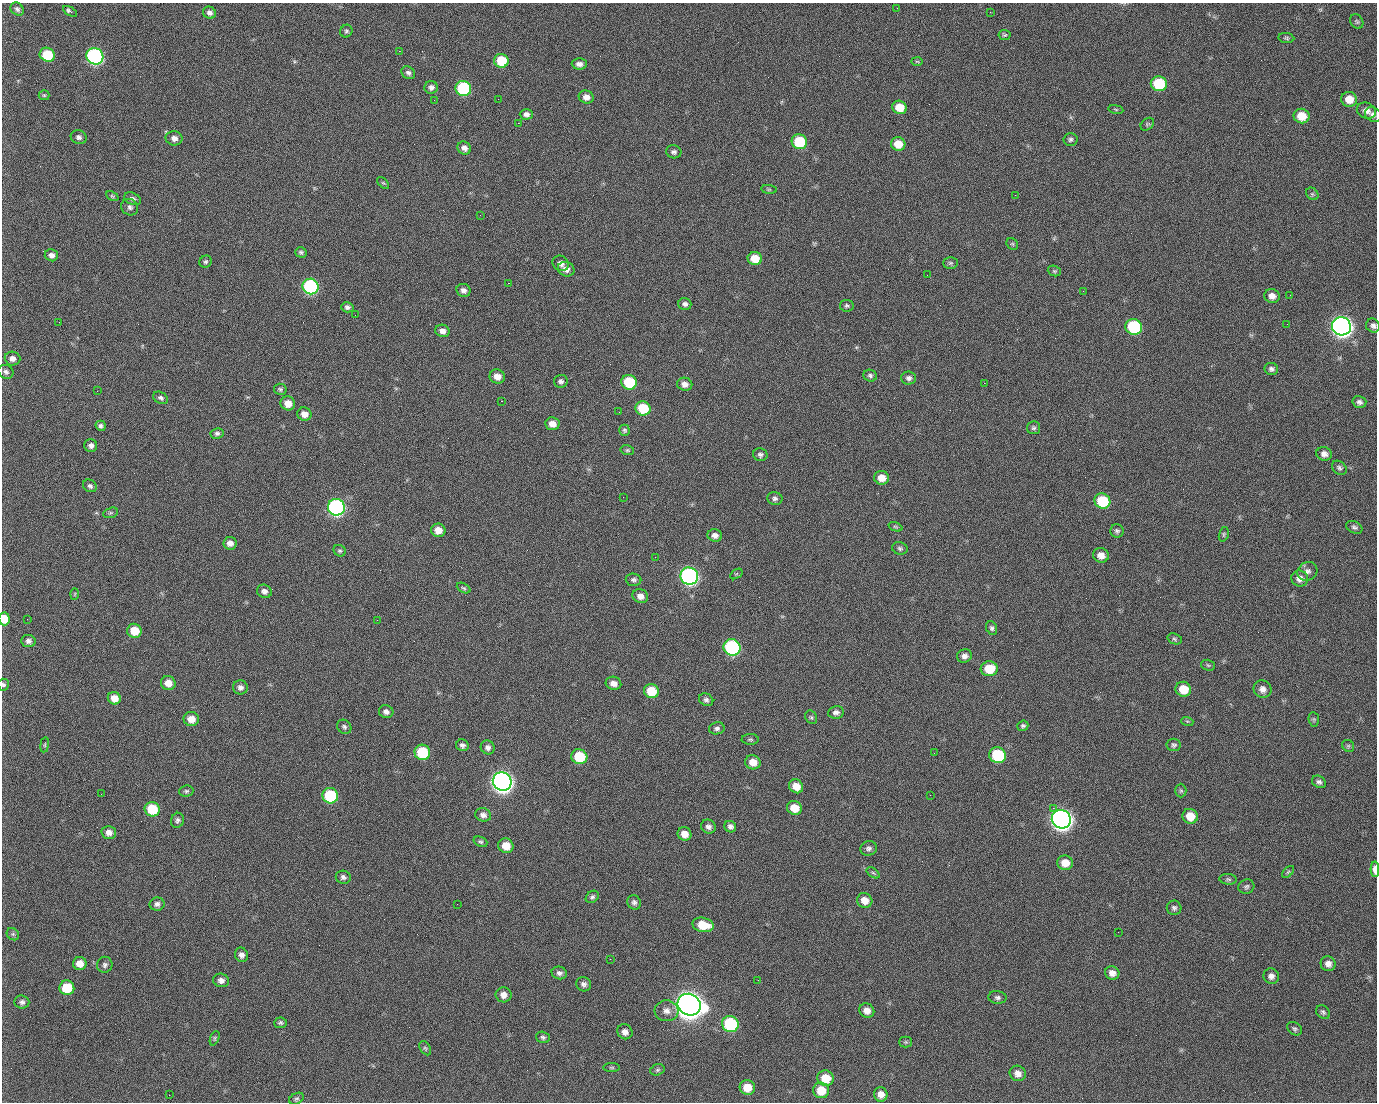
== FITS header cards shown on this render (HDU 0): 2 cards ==
NAXIS1  =                 1375 / length of data axis 1
NAXIS2  =                 1100 / length of data axis 2

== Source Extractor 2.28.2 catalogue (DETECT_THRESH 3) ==
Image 1375 x 1100 px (HDU 0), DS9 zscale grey, 1 PNG px = 1 image px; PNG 1379 x 1104 px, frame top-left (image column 1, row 1100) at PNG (2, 3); each listed source drawn as its Kron ellipse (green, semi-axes under 4 px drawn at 4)
Background 1450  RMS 28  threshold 84.8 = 3 sigma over >= 5 px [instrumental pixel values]
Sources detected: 243; all 243 listed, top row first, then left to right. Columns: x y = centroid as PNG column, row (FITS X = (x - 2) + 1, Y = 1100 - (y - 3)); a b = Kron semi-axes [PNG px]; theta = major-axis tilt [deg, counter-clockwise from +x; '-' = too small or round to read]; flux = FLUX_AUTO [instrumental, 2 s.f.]
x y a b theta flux
897 8 2 2 - 8.1e+02
17 9 7 6 - 5.1e+03
70 11 8 4 -31 6.5e+03
990 12 3 2 - 1.8e+03
209 13 7 6 - 7.3e+03
1357 22 8 6 -57 3.6e+03
346 31 6 6 - 3.8e+03
1004 35 6 5 - 3.1e+03
1286 38 8 5 -8 3.4e+03
399 51 2 2 - 2.0e+04
47 55 8 7 - 7.5e+04
95 56 9 8 - 5.1e+05
501 61 7 7 - 5.8e+04
917 61 6 4 -2 2.3e+03
579 64 7 5 -2 8.5e+03
408 73 7 6 - 5.8e+03
1159 84 8 7 - 1.1e+05
431 87 6 6 - 6.9e+03
463 88 8 7 - 1.8e+05
44 95 5 5 - 2.6e+03
586 97 7 6 - 1.3e+04
498 99 2 2 - 1.0e+03
1349 99 8 7 - 2.5e+04
434 100 2 2 - 4.0e+03
900 107 7 6 - 3.6e+04
1116 109 8 4 -9 2.5e+03
1366 111 10 7 -24 1.2e+04
526 114 6 5 - 6.6e+03
1373 115 8 7 - 7.0e+03
1302 116 8 7 - 3.6e+04
518 123 2 2 - 2.2e+04
1147 124 7 5 43 3.3e+03
79 137 8 6 -18 6.0e+03
174 138 8 7 - 1.0e+04
1070 139 7 6 - 4.7e+03
799 142 8 7 - 9.3e+04
898 144 7 6 - 3.1e+04
464 148 7 6 - 1.0e+04
674 152 8 6 -14 5.5e+03
383 183 7 4 -44 2.9e+03
769 189 8 4 -8 2.6e+03
1312 194 7 5 -46 3.5e+03
1015 195 2 2 - 6.7e+03
112 196 7 4 -26 2.7e+03
132 199 9 6 -24 6.6e+03
130 207 9 8 - 6.3e+03
480 215 2 2 - 8.3e+02
1012 244 6 5 - 3.0e+03
301 252 6 5 - 3.7e+03
51 255 7 6 - 8.4e+03
755 259 7 6 - 3.2e+04
206 262 6 5 - 3.8e+03
561 263 8 7 - 9.4e+03
950 263 7 6 - 3.7e+03
566 269 8 7 - 1.1e+04
1054 271 7 5 -20 3.1e+03
927 275 2 2 - 7.2e+02
508 283 2 2 - 5.4e+04
310 286 8 7 - 3.2e+05
463 290 7 6 - 8.2e+03
1083 291 2 2 - 3.3e+03
1290 295 2 2 - 2.0e+03
1272 296 8 7 - 1.2e+04
685 304 6 6 - 6.2e+03
847 306 7 5 -8 3.8e+03
347 307 6 5 - 5.4e+03
355 315 2 2 - 7.8e+02
59 322 2 2 - 1.2e+03
1287 324 2 2 - 1.1e+03
1341 326 9 9 - 1.5e+06
1373 326 7 6 - 6.5e+03
1134 327 8 7 - 1.8e+05
442 331 7 6 - 1.0e+04
12 358 8 7 - 9.1e+03
1271 369 7 6 - 6.4e+03
6 372 8 6 -32 5.9e+03
497 376 8 7 - 1.6e+04
870 376 7 6 - 4.8e+03
909 378 7 6 - 6.7e+03
561 381 7 6 - 5.7e+03
629 382 8 7 - 9.4e+04
984 383 2 2 - 1.8e+04
685 384 7 6 - 1.1e+04
280 389 6 5 - 3.7e+03
97 391 3 2 - 1.4e+03
161 398 8 5 -29 4.8e+03
501 401 3 2 - 5.9e+04
1359 402 7 6 - 6.2e+03
288 403 7 7 - 2.0e+04
643 408 8 7 - 7.0e+04
619 412 2 2 - 9.6e+02
304 414 7 6 - 1.4e+04
552 424 7 6 - 1.5e+04
101 426 5 5 - 4.9e+03
1034 428 6 6 - 4.3e+03
624 430 5 5 - 3.3e+03
217 433 6 5 - 5.0e+03
91 445 6 6 - 7.4e+03
627 450 7 5 -13 3.3e+03
1324 454 8 6 -21 9.8e+03
760 455 7 6 - 5.0e+03
1339 468 8 6 -39 4.8e+03
882 478 7 7 - 2.0e+04
90 486 7 6 - 4.9e+03
623 497 2 2 - 2.9e+03
775 498 7 6 - 5.6e+03
1102 501 8 7 - 8.9e+04
336 507 8 8 - 5.7e+05
111 513 8 5 19 2.9e+03
895 527 7 4 -19 2.6e+03
1354 527 9 6 -25 4.8e+03
438 530 7 6 - 2.1e+04
1117 531 7 6 - 4.9e+03
1224 534 7 4 73 3.2e+03
715 535 7 6 - 9.4e+03
230 543 7 6 - 1.1e+04
900 548 8 6 -16 4.4e+03
340 551 6 5 - 3.5e+03
1101 555 8 7 - 1.5e+04
655 557 2 2 - 8.9e+02
1307 571 10 9 - 8.9e+03
736 574 7 4 34 2.7e+03
689 576 9 8 - 6.8e+05
1300 579 8 8 - 1.2e+04
634 580 8 6 -3 5.0e+03
464 588 7 4 -27 3.5e+03
264 591 7 6 - 7.9e+03
75 594 6 4 88 2.0e+03
640 596 8 6 -25 1.3e+04
4 619 6 5 - 3.5e+04
27 619 2 2 - 3.8e+03
377 620 2 2 - 1.1e+04
992 628 7 5 -66 4.8e+03
134 631 7 7 - 4.0e+04
1175 639 7 5 -18 3.6e+03
28 641 7 6 - 7.1e+03
732 647 8 8 - 3.2e+05
964 656 7 6 - 8.2e+03
1208 665 7 5 -14 3.1e+03
989 669 8 7 - 4.7e+04
168 683 7 7 - 2.0e+04
613 683 8 6 -15 1.1e+04
3 685 6 5 - 3.6e+03
240 687 7 7 - 7.9e+03
1183 689 8 7 - 3.8e+04
1263 689 9 8 - 1.1e+04
651 691 7 7 - 4.5e+04
114 698 6 6 - 1.9e+04
706 700 7 6 - 5.5e+03
386 712 7 6 - 7.2e+03
836 712 8 6 9 7.2e+03
811 717 7 5 -61 3.5e+03
191 719 7 7 - 2.1e+04
1314 719 7 5 -83 3.4e+03
1187 721 6 4 -17 2.7e+03
1023 726 5 5 - 3.8e+03
344 727 7 6 - 5.0e+03
717 728 8 6 11 5.9e+03
750 739 8 5 -1 3.7e+03
45 745 8 4 82 2.6e+03
462 745 6 6 - 6.0e+03
1174 745 7 6 - 4.3e+03
1348 746 6 5 - 3.1e+03
488 747 7 6 - 7.4e+03
422 752 8 7 - 9.8e+04
934 753 2 2 - 1.6e+03
998 755 8 8 - 1.2e+05
579 757 8 7 - 7.1e+04
753 762 8 7 - 2.1e+04
502 781 9 9 - 1.5e+06
1319 782 7 5 -30 5.7e+03
796 786 7 6 - 2.3e+04
186 791 7 5 4 3.8e+03
1181 791 7 5 -90 3.6e+03
101 794 2 2 - 2.3e+03
930 795 2 2 - 7.7e+03
330 796 8 7 - 1.4e+05
794 808 7 7 - 2.9e+04
1053 808 2 2 - 1.6e+04
152 809 7 7 - 7.3e+04
483 815 8 6 -19 8.0e+03
1190 816 8 7 - 3.0e+04
1061 819 10 9 - 1.5e+06
177 820 7 6 - 5.1e+03
708 827 7 6 - 7.5e+03
730 827 6 5 - 6.3e+03
109 833 7 6 - 1.2e+04
684 834 7 6 - 1.9e+04
480 842 7 5 -22 3.6e+03
506 846 7 7 - 2.6e+04
869 848 8 7 - 6.1e+03
1065 863 8 7 - 2.3e+04
1375 869 8 4 -88 1.9e+04
1288 872 7 4 45 3.3e+03
873 873 7 4 -37 3.1e+03
343 877 7 6 - 5.2e+03
1228 879 8 5 -5 3.5e+03
1246 887 8 7 - 4.7e+03
592 897 7 5 40 4.6e+03
865 900 8 7 - 1.8e+04
634 902 7 6 - 6.0e+03
157 904 7 6 - 6.4e+03
457 904 2 2 - 1.3e+03
1174 908 7 7 - 5.0e+03
703 925 10 7 -12 4.3e+04
1118 932 2 2 - 2.2e+03
13 934 7 5 -44 3.4e+03
241 955 7 6 - 7.6e+03
610 959 3 2 - 2.7e+03
80 964 6 6 - 1.7e+04
1328 964 7 7 - 1.1e+04
105 965 8 7 - 5.4e+03
559 973 8 6 -15 6.6e+03
1112 973 7 6 - 1.2e+04
1271 976 8 7 - 8.7e+03
221 980 8 6 -16 9.1e+03
758 980 3 2 - 1.8e+03
584 984 7 7 - 7.1e+03
67 988 7 7 - 5.9e+04
504 995 8 7 - 1.2e+04
997 997 9 6 -8 5.8e+03
22 1002 7 6 - 6.4e+03
689 1005 12 10 -26 3.3e+06
666 1011 12 10 -4 1.4e+04
867 1011 8 7 - 1.4e+04
1323 1012 7 6 - 4.6e+03
280 1023 6 5 - 3.8e+03
730 1024 8 8 - 1.9e+05
1295 1029 8 6 -34 4.3e+03
625 1032 8 7 - 1.0e+04
543 1037 7 5 -19 4.2e+03
215 1038 7 4 68 2.8e+03
906 1042 6 5 - 2.9e+03
425 1048 8 5 -58 3.0e+03
612 1067 8 4 0 2.9e+03
657 1070 7 5 16 3.8e+03
1018 1073 8 7 - 1.1e+04
826 1078 8 7 - 3.6e+04
747 1087 7 7 - 2.9e+04
821 1090 8 7 - 3.6e+04
881 1094 7 6 - 1.3e+04
169 1095 2 2 - 5.0e+03
296 1099 8 5 28 3.5e+03
At the frame edge (FLAGS 8, measured only in part): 3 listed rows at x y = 4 619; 3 685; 1375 869